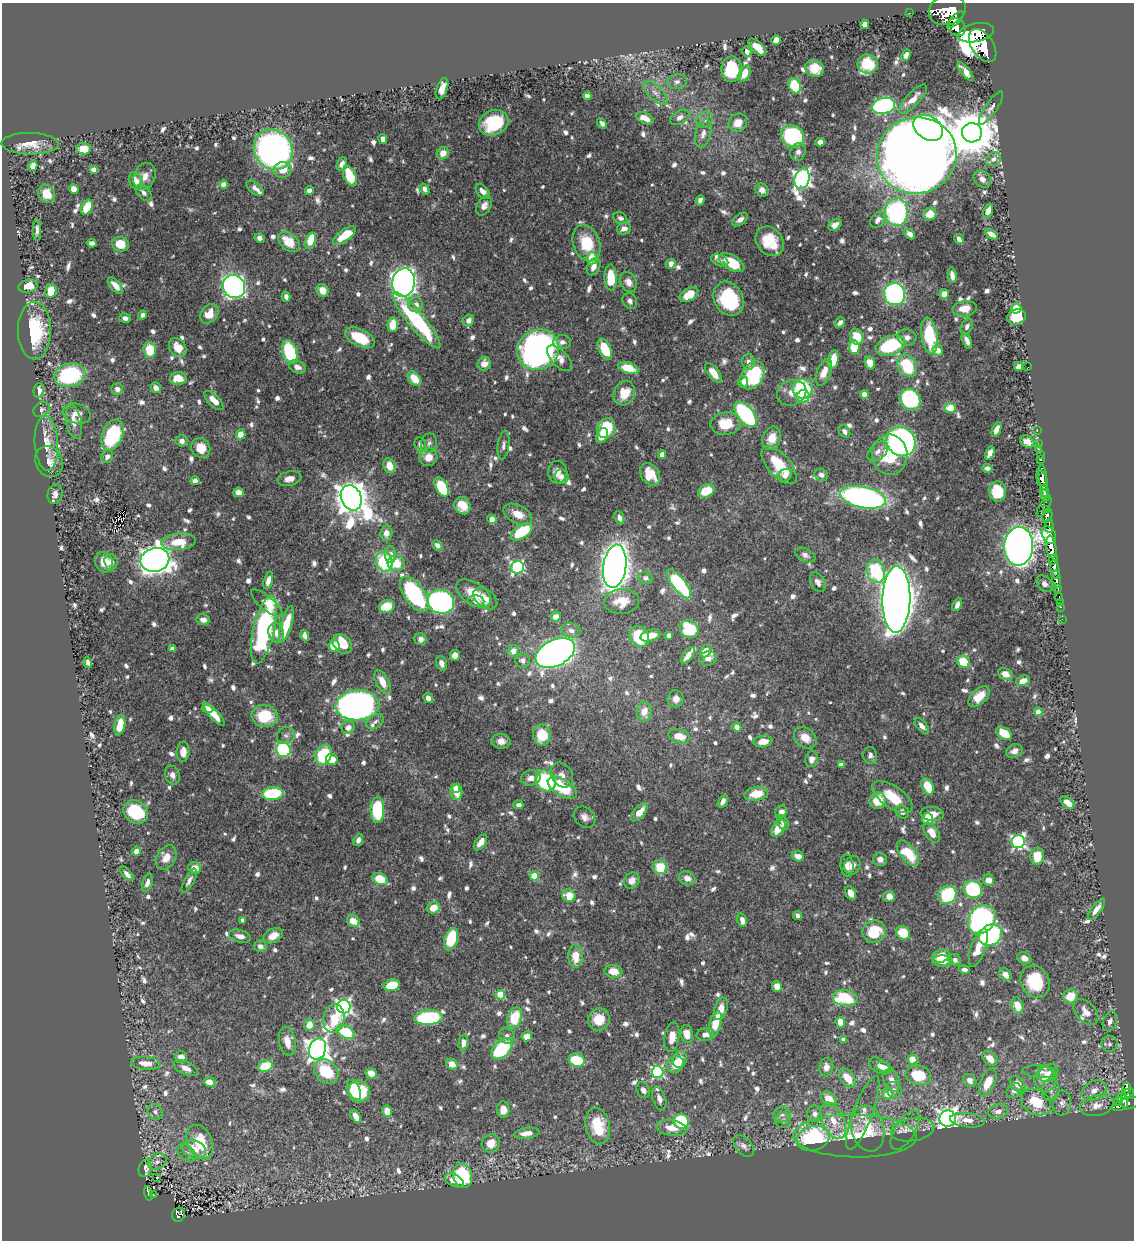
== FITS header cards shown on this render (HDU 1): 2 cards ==
NAXIS1  =                 1132
NAXIS2  =                 1238

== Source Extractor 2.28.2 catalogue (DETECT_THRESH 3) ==
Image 1132 x 1238 px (HDU 1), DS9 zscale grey, 1 PNG px = 1 image px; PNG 1136 x 1242 px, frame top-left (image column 1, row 1238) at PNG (2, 3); each listed source drawn as its Kron ellipse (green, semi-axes under 4 px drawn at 4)
Background 0.784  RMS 0.01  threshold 0.0315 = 3 sigma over >= 5 px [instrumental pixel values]
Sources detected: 984; of the 984, the 500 brightest by FLUX_AUTO listed and drawn (484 fainter detections omitted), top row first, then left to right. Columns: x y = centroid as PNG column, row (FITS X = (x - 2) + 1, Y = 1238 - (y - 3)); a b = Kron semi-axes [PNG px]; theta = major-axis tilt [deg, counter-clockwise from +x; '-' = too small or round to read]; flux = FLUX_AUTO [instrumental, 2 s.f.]
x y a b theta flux
947 10 19 15 16 3900
910 13 2 2 - 7
956 19 10 4 45 820
865 24 5 4 - 5.1
957 27 9 8 - 1600
976 33 18 9 12 3800
776 40 5 4 - 9
983 45 18 11 -56 3600
757 47 11 5 -43 12
747 52 5 4 - 3.4
906 55 6 4 63 3.8
868 64 10 9 - 25
815 68 10 8 -22 12
732 69 13 10 88 35
966 72 11 4 -51 6.3
745 73 9 5 63 9.4
677 81 10 7 6 3.2
795 86 8 5 -63 43
442 89 11 5 71 8.7
655 93 15 7 -45 5.1
587 96 4 4 - 8.8
913 99 19 6 47 8.5
883 106 11 8 13 120
991 108 19 6 55 3.7
680 117 10 6 33 3.3
645 118 9 5 -24 8.4
705 120 8 7 - 3.4
494 123 15 12 23 45
602 123 6 4 -51 3.3
738 123 10 8 46 8.5
928 128 16 11 -31 250
972 133 10 9 - 3500
703 134 14 7 74 5.3
792 136 12 10 -38 71
383 139 5 4 - 5
820 142 4 4 - 3.9
30 144 28 10 -1 12
84 149 7 6 - 10
273 150 21 19 -53 310
798 152 9 7 65 3.4
443 153 6 6 - 7.3
917 155 40 38 18 2000
993 159 8 6 34 3.7
342 164 7 4 67 3.8
33 166 5 4 - 7
94 170 4 4 - 7.3
283 170 9 7 12 9
145 176 14 10 66 6.6
350 176 11 6 -67 23
802 179 10 7 73 290
982 179 9 7 -43 4.1
136 181 9 6 -64 7.5
223 185 4 4 - 8.2
255 188 10 5 -39 3.7
74 189 5 5 - 6.2
425 189 6 4 -55 3
762 190 7 6 - 3.7
309 191 4 4 - 3.3
483 192 8 5 -48 5
144 193 9 6 -48 3.2
47 194 9 8 - 10
700 200 5 4 - 2.8
484 206 10 7 61 4.5
87 207 8 5 61 17
988 211 7 4 71 5.8
897 212 14 12 87 110
930 214 6 6 - 11
620 218 7 5 -26 2.7
740 219 9 5 35 3.9
878 220 9 6 53 4.7
835 225 7 5 32 4.7
624 229 7 5 19 4.7
37 230 10 4 89 2.7
910 234 6 4 -46 3.2
991 234 7 4 -33 4.6
344 236 13 6 37 19
259 238 5 4 - 3.2
959 239 5 4 - 3.7
310 241 8 5 73 27
770 241 16 13 -50 19
289 242 12 8 -39 15
92 243 5 4 - 3.1
587 243 19 13 -71 26
120 244 8 7 - 15
592 258 6 5 - 19
720 260 9 5 -23 3
732 263 14 7 -31 26
671 264 5 4 - 4.9
594 267 9 6 65 5.6
952 275 8 4 -81 3.3
611 278 13 6 -88 21
404 282 14 11 81 590
628 282 10 8 -64 4.8
28 286 10 6 14 9.3
115 286 10 5 -49 7.3
234 287 12 10 -53 360
322 290 6 5 - 9
51 291 7 5 79 17
689 294 10 6 33 14
894 294 11 10 - 160
944 294 5 5 - 6.4
286 297 5 4 - 2.9
729 299 18 14 -60 65
630 301 8 7 - 3.1
416 305 7 7 - 5
1016 308 5 5 - 39
965 309 12 7 7 9.1
209 314 11 8 51 12
143 315 4 4 - 3.1
1016 317 9 7 23 24
125 318 6 4 -15 2.7
417 320 35 8 -50 78
468 320 6 5 - 5
840 322 6 4 47 2.8
393 325 7 5 85 16
967 326 8 5 63 2.8
34 330 29 16 -90 49
929 335 18 8 -81 43
857 337 8 6 -67 18
907 337 9 8 - 4.1
360 338 16 8 -25 24
967 341 9 4 -68 3
562 342 9 7 5 3.1
890 346 15 9 19 64
854 347 7 5 -88 21
178 348 10 8 -52 11
605 349 11 6 -65 25
150 350 8 6 -86 20
538 350 21 19 34 330
938 350 6 5 - 7.2
290 352 12 7 -71 50
559 358 16 8 -46 6.8
833 360 9 5 80 11
748 362 8 6 -87 4.2
870 363 7 5 -71 12
484 364 7 6 - 6.2
907 366 12 9 -59 34
297 367 9 6 -25 3.6
1019 367 4 4 - 5.2
1028 367 2 2 - 5.6
628 368 10 5 -18 18
824 372 14 7 68 8.6
713 373 11 5 -52 11
70 375 16 11 14 73
752 375 15 10 59 54
178 378 8 6 2 12
414 379 8 5 -51 14
743 382 6 5 - 4.5
156 388 6 5 - 3.5
117 389 6 6 - 3.9
803 389 10 9 - 57
39 390 7 5 86 5
624 393 12 10 66 14
792 393 15 12 23 9
864 394 4 4 - 5.3
803 396 6 6 - 28
214 400 12 5 -45 8.7
910 400 11 10 - 89
950 408 5 5 - 21
41 409 9 7 38 2.7
77 414 14 10 -15 8.2
746 414 15 8 -51 96
74 422 17 7 -79 6.5
726 423 15 11 7 19
606 428 10 9 - 38
997 429 8 4 66 6.2
844 431 7 5 -54 2.8
1037 431 2 2 - 7.5
241 434 5 5 - 11
113 435 16 10 67 56
602 435 8 5 60 8.2
772 438 12 9 70 9.9
182 441 6 5 - 3.5
901 442 15 14 - 240
1027 442 7 5 -29 4.8
46 443 28 11 -87 15
429 443 9 8 - 3
1038 443 2 2 - 7.8
420 444 7 5 -70 2.9
503 445 14 5 82 3
201 448 10 9 - 11
1039 449 3 2 - 9.4
878 451 12 8 44 3.8
990 453 7 4 64 5.7
662 455 4 4 - 8.2
890 455 20 17 -87 37
1040 455 2 2 - 13
107 457 7 5 55 3.3
429 457 9 8 - 7.9
1041 460 3 3 - 22
49 462 16 13 -64 9.2
779 465 23 11 -48 27
389 466 8 6 -70 10
987 468 5 4 - 2.7
558 472 11 9 88 6.4
650 474 12 9 -56 15
785 475 7 6 - 4.3
821 475 7 5 -27 2.9
1042 476 11 3 -84 370
561 477 7 7 - 3.7
289 479 12 7 11 5.9
1042 480 10 5 -71 610
195 481 4 4 - 8
442 487 11 6 -61 48
1044 490 6 4 -82 660
706 491 8 6 23 17
998 491 10 8 -85 25
239 492 5 5 - 6
55 494 10 7 78 5
1045 495 6 3 -73 390
863 497 23 10 -12 230
351 498 13 10 -65 1800
463 506 9 8 - 13
1044 507 12 5 57 150
1047 510 4 3 - 64
518 514 15 9 -26 11
1047 516 7 5 78 510
619 518 7 4 -70 3.6
492 519 5 4 - 6
1049 526 7 3 -83 250
522 532 12 6 34 41
386 533 7 6 - 6.6
1049 535 9 6 -63 650
178 542 17 8 6 14
437 545 5 4 - 3.9
1019 546 19 14 86 950
1051 547 11 5 -82 1900
391 555 8 5 -90 4.4
805 555 11 6 -25 2.8
155 560 14 11 12 1100
1053 560 5 3 - 250
384 561 10 8 -74 44
104 562 10 9 - 11
111 562 8 6 -83 3.3
396 563 8 8 - 14
615 566 22 11 82 960
517 567 6 6 - 120
1055 569 9 4 -79 380
876 571 12 9 -73 52
646 578 7 6 - 2.8
1057 579 9 3 -84 170
268 580 9 4 74 4.6
818 582 10 7 -62 3.7
679 584 18 6 -51 83
1045 584 9 7 -49 3.2
1058 588 3 3 - 120
414 594 20 10 -54 81
474 594 19 11 -33 17
1059 597 4 3 - 31
485 599 13 8 -38 7.7
896 599 33 14 89 2000
476 601 8 6 -6 4.1
621 601 17 12 6 14
441 602 13 11 -22 200
1060 602 2 2 - 5.9
267 603 19 7 -39 8.5
957 605 7 4 63 3
387 607 8 6 18 19
1060 607 3 2 - 14
556 616 5 5 - 4.6
1062 619 2 2 - 5.7
203 620 7 5 -9 4.5
286 624 18 5 74 25
689 629 9 8 - 48
264 630 35 10 77 130
571 630 10 7 -12 3.6
276 633 10 7 -74 5.8
669 635 4 4 - 3.8
305 636 6 4 -67 3.6
650 636 10 5 14 8.2
639 637 11 9 -56 41
421 639 6 6 - 2.9
342 644 11 8 -48 23
334 646 6 5 - 14
172 649 4 4 - 3.9
513 651 6 5 - 7.4
705 651 6 5 - 11
555 653 21 13 27 570
455 655 5 5 - 4.9
688 655 10 4 52 7.2
708 658 9 7 10 4.5
523 660 7 7 - 3.5
88 662 6 4 -73 2.8
963 662 7 5 -45 20
441 663 7 5 -70 3.5
1005 674 7 5 -27 6.5
1023 681 7 5 20 6.4
382 682 12 6 -63 10
979 696 13 7 43 14
428 698 5 4 - 4.4
675 699 8 8 - 5.7
357 705 22 15 3 370
208 709 6 4 -12 2.8
644 712 10 7 86 10
1038 712 4 4 - 9.4
214 714 15 5 -47 11
265 716 13 11 -12 28
375 722 9 6 36 2.7
120 725 10 5 77 15
922 726 9 5 -50 3.8
348 727 7 6 - 4.8
737 727 5 4 - 7
1004 733 9 5 -35 16
286 735 9 8 - 2.9
542 735 10 9 - 22
679 736 11 7 -16 12
805 738 13 9 -41 8.6
501 741 9 7 -4 6
763 741 9 6 8 7.3
283 750 8 7 - 91
1014 751 8 6 25 4.1
183 752 10 6 90 6.4
323 755 10 8 67 39
870 755 8 7 - 3
332 759 6 5 - 11
812 759 8 6 75 5
841 764 4 4 - 3.5
172 775 9 7 -67 3.5
562 775 13 10 -56 5.4
531 778 10 7 13 5.4
546 781 11 9 -53 75
928 787 8 5 -64 18
456 788 4 4 - 7
562 788 16 8 -31 36
456 792 8 6 89 12
273 793 10 6 5 43
756 794 12 7 9 17
892 797 23 11 -34 19
723 801 7 4 62 3.2
878 801 8 8 - 16
1067 802 8 4 -36 7.2
518 805 5 4 - 2.8
377 810 13 7 -90 60
136 812 13 11 -35 46
639 812 11 5 49 9.4
781 812 6 5 - 4.5
902 812 7 6 - 3.1
932 814 11 7 -6 7.4
585 817 12 9 -45 4.6
928 819 6 5 - 21
783 823 8 5 -60 2.9
778 828 9 6 57 13
932 833 11 6 -57 9.6
358 840 6 5 - 3.3
480 842 9 5 53 5.6
1018 842 6 6 - 150
136 851 4 4 - 5.5
908 853 15 7 -50 22
798 856 6 5 - 6.6
1037 856 8 6 85 15
166 857 13 9 57 8.4
880 859 7 6 - 3.7
847 865 12 6 -85 4.4
852 865 9 7 66 4.6
660 867 7 7 - 22
195 868 6 6 - 7.7
127 874 9 4 -49 3.2
534 876 4 4 - 27
687 878 8 6 -22 5.3
380 879 8 5 -24 19
632 880 8 7 - 5.4
989 880 6 5 - 6.7
189 881 13 5 61 3.1
147 883 9 4 72 3.1
973 889 9 8 - 63
851 893 7 5 -61 5.3
947 895 10 8 39 51
569 896 6 6 - 14
889 896 6 5 - 5.7
433 908 7 5 18 10
1096 909 13 5 54 5.7
797 916 4 3 - 2.9
982 919 15 13 51 240
242 920 4 4 - 3.2
742 920 7 4 -78 5.5
353 921 6 5 - 12
874 931 12 11 - 25
903 933 7 6 - 24
990 935 12 10 33 110
240 936 11 6 -15 4.8
273 936 10 6 27 8.2
451 939 11 6 73 40
260 946 6 6 - 3.7
978 948 20 7 71 12
576 956 12 7 -89 15
941 956 9 6 24 13
1024 958 7 5 -22 5.2
955 960 6 5 - 2.9
942 961 10 5 -2 5.9
964 969 5 4 - 2.9
613 971 9 6 -7 11
1005 975 7 5 -48 6.1
1035 982 17 14 -62 34
392 985 8 5 14 22
777 986 5 5 - 10
500 995 5 4 - 29
1070 996 7 7 - 14
845 998 12 8 -6 41
1017 1005 8 5 -70 10
344 1007 7 6 - 210
721 1009 11 6 74 9.1
1086 1012 15 9 -49 6.8
334 1018 14 10 81 23
429 1018 14 7 5 84
515 1018 10 7 68 26
599 1019 11 10 - 15
1110 1021 10 6 68 3.6
840 1022 5 4 - 11
715 1023 12 6 76 16
309 1025 6 5 - 8.9
346 1032 9 6 -28 31
687 1034 9 6 -80 10
705 1035 8 6 3 4.7
507 1036 8 7 - 2.9
527 1036 5 5 - 6.9
672 1037 14 7 81 9.1
843 1040 4 4 - 3.9
287 1041 14 8 -79 8.8
463 1043 7 5 86 4.3
1110 1044 8 8 - 2.8
317 1049 11 8 67 630
502 1049 12 8 46 55
181 1057 6 5 - 5.2
990 1058 9 6 -47 9.4
680 1059 9 7 72 9.2
913 1059 5 4 - 27
577 1060 8 6 -20 31
146 1063 15 6 -5 8.9
452 1064 6 5 - 6.6
675 1064 9 7 43 14
265 1066 8 5 24 32
879 1066 11 7 -31 6.9
826 1067 9 7 86 6
186 1068 13 6 -25 5.5
884 1068 8 5 -24 4.3
326 1072 13 11 -45 30
657 1072 6 6 - 110
1039 1072 16 6 -4 4.1
371 1073 6 5 - 8.1
1048 1073 10 8 34 3.9
918 1075 13 9 -15 27
847 1078 11 6 -52 14
1045 1079 12 10 -78 8.6
892 1080 12 8 -67 6.5
970 1080 7 6 - 4.4
209 1082 6 5 - 5.7
988 1082 14 7 66 13
1018 1084 9 6 -47 9.3
1126 1088 6 3 -90 110
354 1090 10 6 -66 19
643 1090 8 6 -59 3.2
894 1090 8 7 - 3.7
1051 1090 11 8 82 4.1
1094 1090 13 9 27 6.3
359 1091 11 11 - 35
1014 1091 8 6 44 3.9
1127 1093 7 4 29 140
888 1094 5 5 - 10
659 1099 12 6 -72 4.3
829 1099 9 6 -42 14
1123 1100 8 4 -68 240
1118 1101 5 4 - 65
1036 1102 16 12 -33 24
1062 1103 12 9 83 4.4
1127 1104 16 5 15 430
1097 1105 17 10 12 8.3
503 1110 8 6 89 8.2
387 1111 6 5 - 11
998 1111 10 7 17 4.5
155 1112 9 7 -42 2.8
863 1113 39 9 69 12
782 1114 8 8 - 3.3
815 1114 8 7 - 4.3
356 1116 7 4 -61 5.8
948 1119 8 8 - 330
783 1120 8 7 - 2.8
967 1120 17 7 -7 6.8
681 1121 8 7 - 50
833 1121 19 10 -65 14
598 1126 18 12 -78 28
671 1128 15 8 -9 11
868 1129 23 16 -77 28
905 1130 22 10 59 7.5
912 1130 22 11 9 9.4
527 1133 13 5 8 7.1
855 1136 62 21 -1 46
813 1138 17 12 17 85
200 1142 18 12 -67 25
491 1143 9 8 - 8.6
744 1146 13 8 -49 4.1
194 1149 12 9 -25 10
186 1153 11 7 -35 3.4
157 1162 10 8 27 3.7
145 1169 9 6 75 3.8
462 1176 12 9 -73 58
157 1178 3 3 - 4
454 1180 10 6 -31 9.3
148 1193 7 4 -77 48
154 1195 3 2 - 3
178 1215 7 6 - 85
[484 fainter detections neither listed nor drawn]